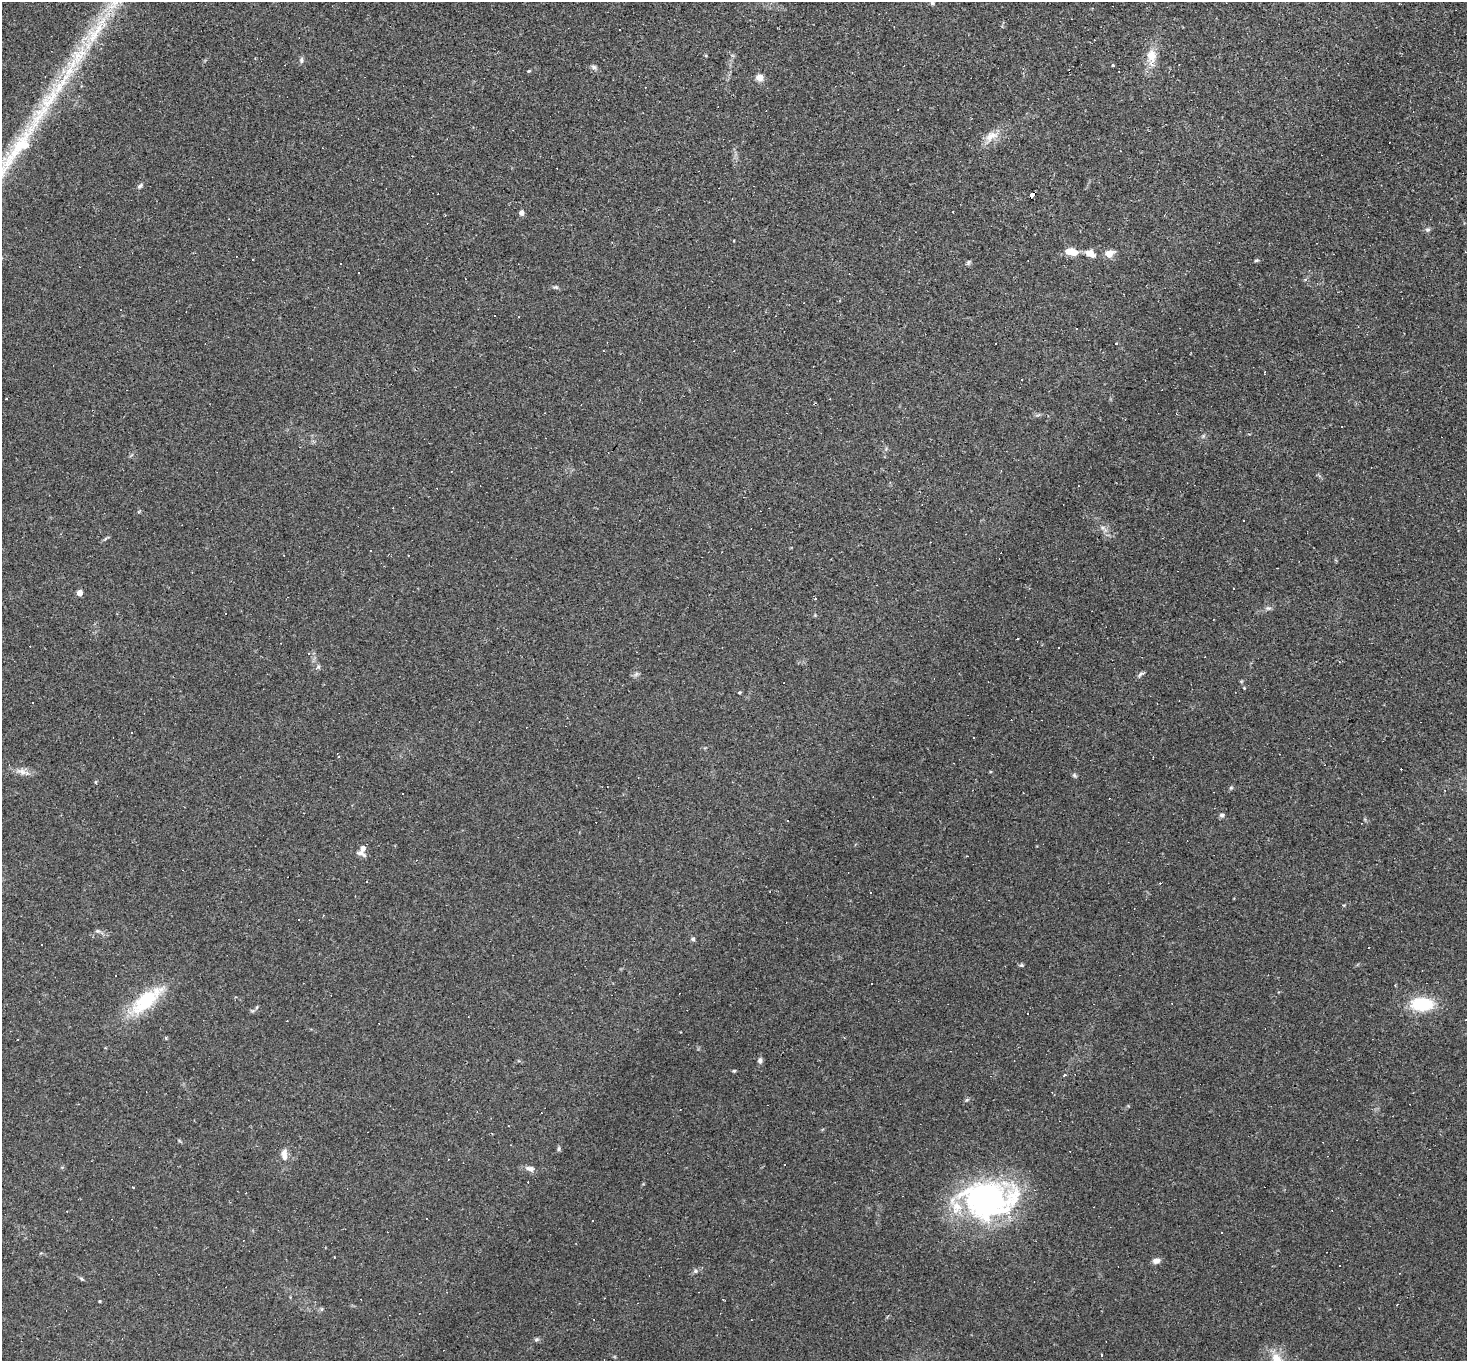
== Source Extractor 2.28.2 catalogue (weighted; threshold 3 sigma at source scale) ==
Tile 10 of 4 x 4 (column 2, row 3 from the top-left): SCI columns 1466-2930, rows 1505-2863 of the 5859 x 5866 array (HDU 1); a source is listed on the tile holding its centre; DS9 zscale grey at full resolution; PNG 1469 x 1363 px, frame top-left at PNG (2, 2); no overlay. Shown black and unused: <1% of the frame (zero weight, under 2 of 3 exposures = <1% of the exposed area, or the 3 px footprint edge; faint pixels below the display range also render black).
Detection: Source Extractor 2.28.2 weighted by HDU 2 'WHT'; one run over the whole footprint, this tile lists its part. Background 0.0633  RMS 0.006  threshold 0.0271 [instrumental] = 3 sigma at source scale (4.5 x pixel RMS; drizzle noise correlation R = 1.50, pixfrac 1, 0.05/0.05 arcsec/px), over >= 5 px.
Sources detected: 128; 54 cosmic-ray / hot-pixel residue — not listed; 1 inside a brighter listed object's ellipse — not listed separately; the other 73 listed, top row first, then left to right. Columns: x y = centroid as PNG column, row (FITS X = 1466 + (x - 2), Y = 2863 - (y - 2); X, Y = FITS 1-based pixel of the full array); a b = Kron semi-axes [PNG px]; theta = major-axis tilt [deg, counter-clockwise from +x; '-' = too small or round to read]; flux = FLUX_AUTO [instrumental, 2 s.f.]
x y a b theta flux
932 3 5 5 - 0.93
101 21 20 5 43 7.2
620 30 2 2 - 0.49
94 38 20 4 52 6.1
82 39 12 5 -83 3
76 54 13 9 -68 7.1
706 56 5 3 - 0.51
1151 56 24 12 -89 10
301 60 8 5 88 1.3
1179 64 3 2 - 0.31
1113 65 3 3 - 0.57
594 67 9 5 -37 1.6
528 71 5 4 - 0.56
759 77 7 6 - 5.2
991 136 20 12 29 7.5
140 186 8 5 37 1.3
1032 195 5 4 - 67
521 213 4 4 - 3.7
1428 230 6 6 - 1.4
1070 252 14 7 -12 8.9
1090 253 17 10 -28 5
1109 253 13 9 23 4.5
1256 260 6 4 19 0.78
968 263 8 4 65 1.1
556 287 6 4 -43 0.92
995 343 2 2 - 0.5
1265 372 4 2 - 0.35
1203 436 6 4 46 0.89
1102 527 6 4 -19 1.2
80 593 4 4 - 6.9
815 598 3 3 - 2.7
1268 608 8 6 -12 1.4
1017 639 2 2 - 0.49
1058 648 3 2 - 0.74
318 667 6 4 1 1.1
636 674 8 5 46 1.3
1140 674 9 5 38 1.4
1244 688 4 3 - 0.5
739 692 4 3 - 0.8
22 772 13 8 -13 3.9
1074 775 7 5 -47 1
1231 788 6 5 - 0.91
1222 815 7 5 16 1.4
362 849 11 6 81 6
871 893 3 2 - 0.86
299 919 2 2 - 0.41
97 931 7 4 1 1
693 939 6 5 - 1
1022 965 5 4 - 0.87
116 976 3 3 - 1.7
146 1000 50 18 40 32
1422 1004 16 10 -1 37
257 1007 6 3 71 0.8
1028 1013 3 3 - 2.9
760 1060 7 6 - 1.8
734 1071 5 4 - 0.67
1064 1075 3 3 - 3.7
967 1100 6 5 - 0.93
559 1149 7 3 82 0.92
284 1155 16 8 -87 4.6
784 1165 3 3 - 1.7
530 1169 11 6 -15 2.9
133 1187 3 3 - 1.2
987 1199 59 39 -3 150
67 1211 3 2 - 0.38
334 1257 2 2 - 0.51
1156 1261 9 6 16 2.9
695 1271 5 5 - 1
81 1279 6 4 -44 0.81
100 1301 3 3 - 0.52
322 1309 6 4 89 0.77
536 1339 6 5 - 1
1102 1356 3 3 - 4.3
Overlapping masked pixels (flux is a lower limit): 1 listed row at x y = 1032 195